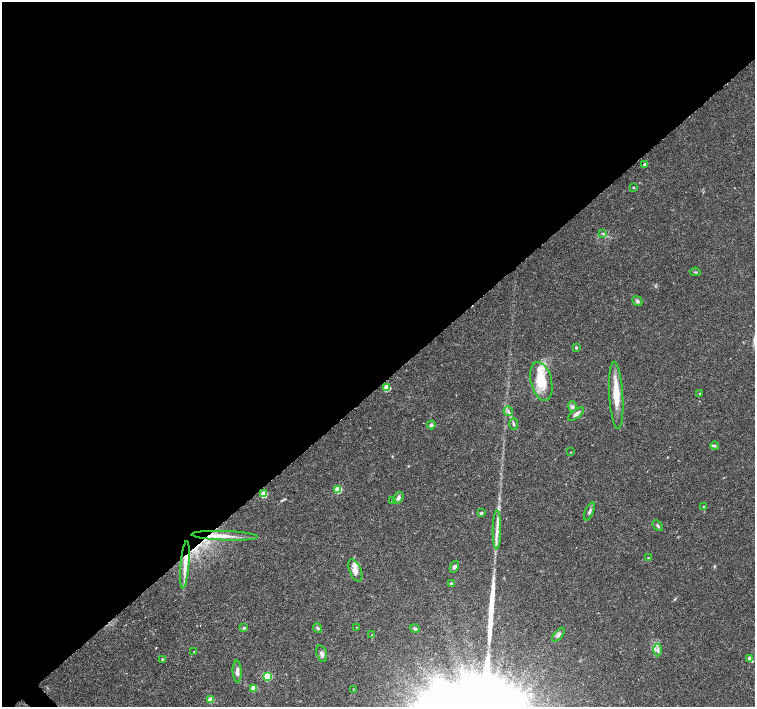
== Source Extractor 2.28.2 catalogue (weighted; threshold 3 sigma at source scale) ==
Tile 2 of 4 x 4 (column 2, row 1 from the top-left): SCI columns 1514-3018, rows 4441-5849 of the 6027 x 6001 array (HDU 1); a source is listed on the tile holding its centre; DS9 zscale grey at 2 x 2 block average (1 PNG px = mean of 2 x 2 image px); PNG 757 x 709 px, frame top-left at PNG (2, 2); each listed source drawn as its Kron ellipse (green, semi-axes under 4 px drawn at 4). Shown black and unused: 55% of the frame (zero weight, under 3 of 6 exposures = <1% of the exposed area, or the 3 px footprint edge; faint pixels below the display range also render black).
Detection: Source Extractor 2.28.2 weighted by HDU 2 'WHT'; one run over the whole footprint, this tile lists its part. Background 0.0188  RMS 0.0016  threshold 0.00671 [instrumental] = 3 sigma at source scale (4.09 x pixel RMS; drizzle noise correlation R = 1.36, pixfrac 0.8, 0.0396/0.0396 arcsec/px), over >= 5 px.
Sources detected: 57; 1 cosmic-ray / hot-pixel residue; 1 long thin detection or spike segment (spike, bleed or trail) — neither listed nor drawn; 7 inside a brighter listed object's ellipse — not listed separately; the other 48 listed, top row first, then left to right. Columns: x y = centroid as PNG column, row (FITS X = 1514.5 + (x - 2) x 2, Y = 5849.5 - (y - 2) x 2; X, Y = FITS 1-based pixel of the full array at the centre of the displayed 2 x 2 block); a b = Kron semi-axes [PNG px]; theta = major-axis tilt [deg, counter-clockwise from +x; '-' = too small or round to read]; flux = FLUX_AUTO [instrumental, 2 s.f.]
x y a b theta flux
645 164 3 2 - 1.2
633 188 3 2 - 0.24
603 233 3 2 - 0.3
695 272 5 2 - 0.33
637 301 5 4 - 0.83
576 347 3 2 - 0.51
541 381 20 10 -76 9.8
387 388 3 3 - 9.4
700 394 3 2 - 0.46
616 395 34 7 -86 8.4
572 407 5 4 - 0.69
508 411 5 2 - 0.61
576 414 9 4 38 1.3
514 424 6 3 -90 0.55
431 425 4 4 - 0.79
715 446 4 3 - 0.45
570 452 2 2 - 0.19
338 489 3 3 - 13
264 494 3 3 - 9.6
398 498 6 4 54 0.91
392 501 3 2 - 0.23
703 507 2 2 - 0.44
589 512 10 3 67 0.97
481 513 3 3 - 0.58
658 526 6 3 -45 0.54
497 529 19 3 89 2.7
225 536 33 4 -2 4.2
648 558 3 2 - 0.25
185 565 24 4 85 3.6
454 567 6 4 62 0.85
355 570 12 5 -68 2.4
451 584 2 2 - 1.3
356 627 2 2 - 0.12
244 628 4 3 - 0.5
317 628 5 3 - 0.64
415 629 5 3 - 0.59
372 635 3 2 - 0.17
558 635 8 4 48 1.1
657 650 6 4 -90 1.2
194 652 2 2 - 0.14
322 654 8 5 -71 1.3
162 659 4 3 - 0.41
750 659 3 3 - 1.8
237 671 11 4 -87 1.6
268 676 3 3 - 21
254 688 3 3 - 6.9
353 689 2 2 - 0.17
210 700 3 3 - 7.4